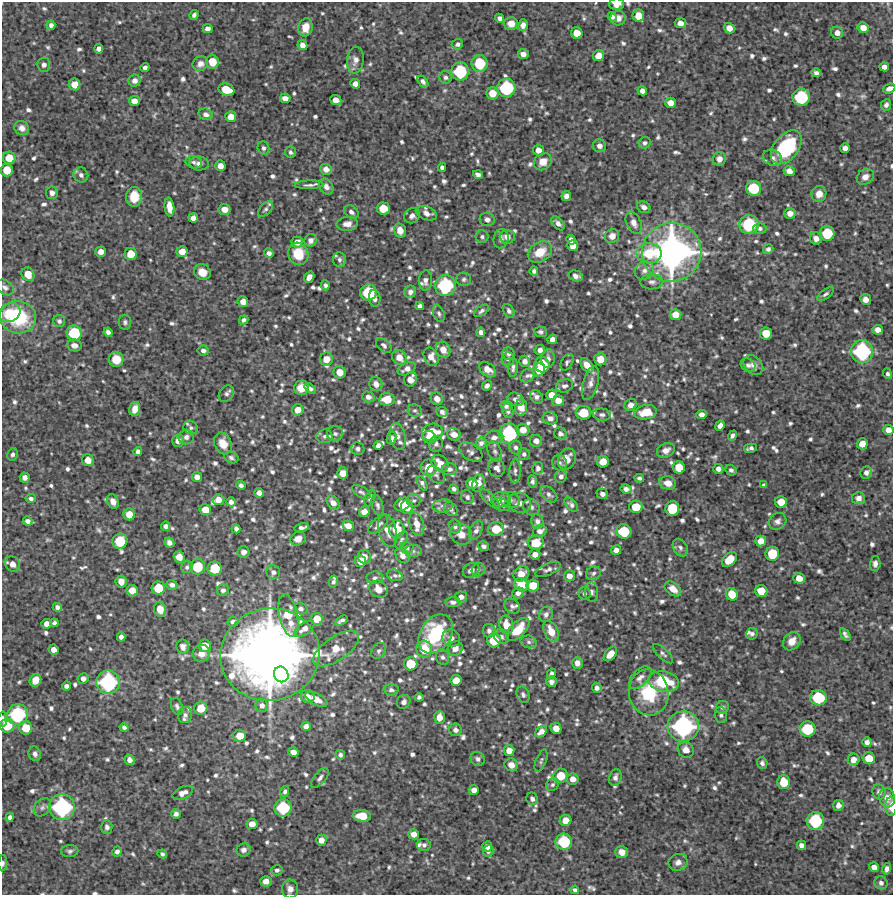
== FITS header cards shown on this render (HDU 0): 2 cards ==
NAXIS1  =                  891 /FITS: X Dimension
NAXIS2  =                  893 /FITS: Y Dimension

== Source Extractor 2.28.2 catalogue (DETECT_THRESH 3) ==
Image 891 x 893 px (HDU 0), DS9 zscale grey, 1 PNG px = 1 image px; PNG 895 x 897 px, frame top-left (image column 1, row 893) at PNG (2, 2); each listed source drawn as its Kron ellipse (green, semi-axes under 4 px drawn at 4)
Background 4630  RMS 210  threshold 624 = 3 sigma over >= 5 px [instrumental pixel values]
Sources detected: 1064; of the 1064, the 500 brightest by FLUX_AUTO listed and drawn (564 fainter detections omitted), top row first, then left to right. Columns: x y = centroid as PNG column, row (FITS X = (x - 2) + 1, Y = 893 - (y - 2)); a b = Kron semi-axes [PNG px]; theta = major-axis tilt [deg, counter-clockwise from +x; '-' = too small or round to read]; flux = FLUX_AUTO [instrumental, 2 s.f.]
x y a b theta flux
617 4 7 6 - 1.3e+05
194 15 5 4 - 4.2e+04
638 16 6 6 - 1.8e+05
612 17 5 4 - 4.4e+04
500 18 5 4 - 5.4e+04
618 18 7 7 - 9.8e+04
680 23 6 5 - 9.9e+04
511 24 7 6 - 1.4e+05
51 25 4 4 - 4.6e+04
523 25 6 5 - 7.0e+04
305 27 9 7 78 1.8e+05
729 28 5 5 - 1.1e+05
863 28 6 5 - 1.1e+05
208 29 5 4 - 7.1e+04
577 33 6 5 - 1.6e+05
837 33 6 6 - 8.0e+04
457 44 6 5 - 4.4e+04
302 45 5 5 - 7.9e+04
99 49 5 4 - 5.4e+04
523 54 5 5 - 8.1e+04
598 56 6 5 - 1.4e+05
355 60 13 8 82 9.1e+04
212 62 7 6 - 2.2e+05
200 64 8 7 - 7.7e+04
480 64 8 8 - 5.0e+05
44 65 7 6 - 5.2e+04
884 67 4 4 - 5.8e+04
145 68 5 4 - 4.8e+04
460 71 9 8 - 6.9e+05
816 73 4 4 - 4.3e+04
446 77 6 6 - 4.1e+04
135 81 6 6 - 7.2e+04
423 81 7 4 -55 4.3e+04
74 84 6 6 - 1.4e+05
355 84 5 4 - 8.0e+04
506 88 9 9 - 8.3e+05
889 89 6 4 24 5.6e+04
226 90 8 6 -18 2.7e+05
642 91 5 4 - 7.0e+04
492 93 6 6 - 1.8e+05
801 97 9 8 - 7.4e+05
285 98 5 5 - 8.2e+04
336 100 6 5 - 9.9e+04
134 101 5 5 - 1.0e+05
670 103 5 5 - 1.1e+05
886 105 6 5 - 4.7e+04
206 114 7 5 -16 5.8e+04
231 117 5 5 - 1.1e+05
22 128 8 6 -39 8.4e+04
645 143 6 5 - 3.8e+04
599 146 6 6 - 6.8e+04
786 147 19 12 51 1.1e+06
263 148 7 5 -72 3.8e+04
845 148 5 5 - 7.1e+04
539 150 5 5 - 9.7e+04
291 152 6 5 - 3.7e+04
9 158 6 6 - 2.0e+05
772 158 10 7 -23 7.4e+04
719 159 7 6 - 9.0e+04
194 162 8 6 -11 4.4e+04
543 162 9 8 - 1.5e+05
199 163 9 7 -4 6.2e+04
220 166 5 5 - 9.8e+04
442 167 4 4 - 3.7e+04
326 169 6 5 - 8.8e+04
7 170 6 6 - 2.2e+05
789 171 5 5 - 8.7e+04
81 175 8 7 - 5.2e+04
478 175 5 4 - 5.1e+04
865 177 9 7 35 1.0e+05
309 185 14 4 2 4.4e+04
326 187 8 6 -57 7.0e+04
753 188 8 7 - 5.0e+05
52 193 6 6 - 6.0e+04
819 194 8 7 - 1.3e+05
566 196 5 4 - 6.8e+04
134 197 10 8 86 2.7e+05
169 207 9 5 -84 1.4e+05
644 207 7 5 -23 6.9e+04
383 208 6 6 - 2.4e+05
224 209 6 5 - 1.2e+05
266 209 9 5 47 3.9e+04
351 212 8 6 -35 5.9e+04
426 213 11 6 -19 8.2e+04
790 213 5 5 - 9.5e+04
412 216 8 7 - 7.0e+04
193 218 5 4 - 7.1e+04
487 219 7 6 - 5.3e+04
558 223 8 5 -49 6.0e+04
634 223 12 7 -67 1.0e+05
347 224 10 7 6 1.1e+05
749 225 9 9 - 7.6e+05
760 228 6 6 - 3.8e+04
400 230 7 6 - 1.2e+05
827 233 7 7 - 4.4e+05
612 236 7 7 - 1.1e+05
482 237 6 6 - 3.7e+04
507 237 7 7 - 1.0e+05
816 238 6 6 - 8.4e+04
501 239 10 7 76 4.9e+04
311 240 6 6 - 6.1e+04
571 240 5 4 - 6.6e+04
297 242 5 5 - 9.3e+04
573 246 5 5 - 1.2e+05
768 249 5 5 - 3.8e+04
101 252 5 5 - 1.0e+05
182 252 5 5 - 1.3e+05
540 252 13 9 33 2.9e+05
672 252 30 29 - 5.6e+06
269 253 5 4 - 4.9e+04
649 253 12 10 -2 3.9e+05
131 254 6 6 - 2.1e+05
298 254 11 10 - 3.5e+05
339 260 7 6 - 4.6e+04
534 271 4 4 - 3.9e+04
644 271 10 8 44 8.0e+04
202 272 9 7 -32 1.6e+05
28 274 7 6 - 1.8e+05
576 276 7 5 -15 6.5e+04
309 277 6 5 - 7.8e+04
464 279 7 6 - 3.6e+04
425 280 10 6 87 6.2e+04
652 282 11 7 1 6.4e+04
325 285 5 4 - 4.0e+04
445 286 10 10 - 9.9e+05
5 287 10 6 -37 4.9e+04
410 292 6 6 - 5.4e+04
368 293 8 8 - 5.3e+05
826 294 10 4 37 3.7e+04
375 298 9 6 -84 5.6e+04
866 299 5 5 - 8.5e+04
243 302 5 5 - 9.9e+04
420 306 4 4 - 4.7e+04
482 311 8 5 35 3.8e+04
509 311 7 5 -56 4.4e+04
9 313 11 9 27 2.8e+05
439 314 9 5 -67 3.7e+04
675 315 6 5 - 1.4e+05
18 317 18 16 -11 9.5e+05
244 320 5 4 - 4.2e+04
59 321 6 6 - 4.0e+04
125 322 7 6 - 3.6e+04
878 330 5 5 - 9.5e+04
108 332 4 4 - 4.6e+04
481 332 5 4 - 6.1e+04
540 332 6 5 - 3.7e+04
74 333 8 7 - 5.3e+05
766 333 6 6 - 2.1e+05
552 339 5 4 - 7.0e+04
74 345 7 6 - 8.9e+04
384 345 9 5 -42 4.1e+04
443 350 8 7 - 1.3e+05
540 350 5 5 - 6.0e+04
203 351 5 5 - 4.9e+04
862 351 11 11 - 1.2e+06
508 354 6 6 - 4.1e+04
399 357 8 6 -49 1.3e+05
431 357 9 7 -65 1.2e+05
116 359 7 7 - 1.8e+05
326 359 6 6 - 1.3e+05
508 359 7 6 - 3.9e+04
548 359 9 7 90 6.3e+04
600 359 6 6 - 1.5e+05
525 361 5 5 - 6.6e+04
567 362 9 5 61 3.7e+04
542 365 8 7 - 4.2e+05
587 365 8 5 -52 1.3e+05
748 365 8 6 -36 4.2e+04
753 365 11 8 -45 7.7e+04
513 368 9 5 85 4.4e+04
407 369 9 6 24 8.6e+04
488 370 9 6 -38 1.4e+05
539 370 6 6 - 1.6e+05
340 372 6 6 - 1.5e+05
888 374 5 4 - 3.6e+04
527 376 8 6 38 4.0e+04
411 379 7 6 - 1.1e+05
590 383 18 7 75 1.0e+05
376 384 7 6 - 8.9e+04
487 386 5 4 - 5.1e+04
564 386 9 6 18 5.0e+04
302 388 7 7 - 1.9e+05
310 389 6 4 -39 4.5e+04
226 394 9 6 52 4.5e+04
551 395 5 5 - 1.1e+05
368 397 6 5 - 6.0e+04
536 397 7 6 - 5.4e+04
387 399 7 6 - 2.3e+05
437 399 6 6 - 9.1e+04
516 399 8 6 -22 6.3e+04
558 401 6 5 - 1.2e+05
631 405 6 5 - 8.8e+04
506 406 5 4 - 3.9e+04
521 407 8 6 89 1.6e+05
135 409 7 5 74 1.1e+05
298 410 6 5 - 1.2e+05
415 410 7 6 - 3.8e+04
508 411 7 5 -79 4.8e+04
442 412 6 5 - 4.8e+04
646 412 11 7 10 2.6e+05
583 413 7 7 - 3.2e+05
702 414 5 4 - 7.6e+04
602 415 9 6 -6 4.9e+04
550 418 7 6 - 7.0e+04
720 426 5 4 - 6.4e+04
191 428 7 6 - 4.0e+04
523 430 6 6 - 1.3e+05
888 430 5 5 - 9.4e+04
432 432 10 8 10 3.9e+05
509 433 10 10 - 9.8e+05
335 434 8 7 - 4.9e+04
454 434 7 6 - 1.1e+05
560 434 6 6 - 5.4e+04
733 435 5 4 - 4.2e+04
324 436 8 7 - 4.1e+04
398 436 13 7 -77 8.9e+04
186 437 7 7 - 5.9e+04
429 437 6 6 - 1.4e+05
494 437 9 6 4 7.0e+04
392 438 7 4 79 5.9e+04
178 441 6 6 - 8.1e+04
536 441 6 6 - 8.6e+04
481 443 6 5 - 4.8e+04
223 444 11 8 -65 1.8e+05
436 444 8 7 - 4.2e+04
862 444 5 5 - 1.3e+05
378 445 5 4 - 5.4e+04
516 447 7 6 - 4.6e+04
750 448 7 4 12 4.3e+04
358 449 7 6 - 4.2e+04
666 450 9 7 25 8.8e+04
138 451 4 4 - 4.5e+04
471 452 13 8 -32 5.7e+04
495 452 10 6 -67 5.2e+04
12 454 6 5 - 4.2e+04
524 454 6 6 - 3.6e+04
231 458 7 5 -22 4.0e+04
567 459 11 8 67 1.7e+05
88 460 6 5 - 1.3e+05
603 462 6 5 - 1.6e+05
440 463 9 7 -49 1.8e+05
559 463 8 7 - 4.4e+04
679 467 6 6 - 2.3e+05
429 468 8 8 - 2.6e+05
497 468 9 8 - 6.7e+04
538 468 6 5 - 4.4e+04
449 469 7 6 - 4.9e+04
718 469 5 5 - 6.2e+04
731 470 6 5 - 3.8e+04
515 471 11 6 86 5.3e+04
343 473 6 5 - 1.4e+05
866 473 6 5 - 5.2e+04
436 475 10 7 -46 5.1e+04
561 476 6 6 - 5.2e+04
25 477 5 5 - 5.7e+04
197 477 5 5 - 7.6e+04
639 478 5 4 - 3.6e+04
532 481 6 4 -86 4.1e+04
422 483 8 4 -62 3.6e+04
472 483 5 5 - 1.2e+05
478 483 9 5 69 1.2e+05
668 483 8 6 -14 1.1e+05
241 485 4 4 - 4.2e+04
764 485 4 4 - 3.8e+04
454 489 5 4 - 4.1e+04
626 489 5 4 - 5.4e+04
361 492 10 5 -33 4.2e+04
259 493 5 4 - 7.7e+04
549 494 10 6 -43 4.9e+04
602 494 6 5 - 5.7e+04
467 497 7 6 - 4.0e+04
370 498 9 5 69 3.8e+04
858 498 6 6 - 7.8e+04
31 499 5 4 - 3.8e+04
490 499 12 5 -43 4.5e+04
218 500 6 5 - 1.1e+05
501 500 10 7 1 8.2e+04
510 500 10 8 -14 6.6e+04
113 501 7 5 -64 9.4e+04
414 501 7 6 - 4.0e+04
231 502 4 4 - 5.5e+04
781 502 6 6 - 1.9e+05
333 503 8 5 -50 9.2e+04
520 503 11 10 - 9.3e+04
402 504 8 6 26 2.1e+05
378 505 10 5 -74 4.5e+04
501 505 9 6 -20 4.6e+04
571 505 8 5 -49 4.3e+04
443 506 10 6 8 6.4e+04
407 507 7 6 - 1.7e+05
531 507 9 7 -38 6.2e+04
636 507 7 6 - 2.6e+05
451 509 7 6 - 4.4e+04
672 509 7 7 - 4.0e+05
205 510 6 5 - 1.6e+05
364 512 5 5 - 1.1e+05
129 514 6 6 - 1.6e+05
28 521 5 4 - 5.2e+04
537 521 7 6 - 5.2e+04
777 521 9 8 - 6.1e+04
417 524 12 7 -73 1.5e+05
378 525 12 6 42 6.9e+04
166 526 4 4 - 4.8e+04
348 526 6 5 - 1.0e+05
455 526 7 6 - 3.7e+04
302 528 7 4 12 5.4e+04
236 529 4 4 - 4.5e+04
397 529 9 7 -90 3.4e+05
496 529 8 7 - 2.7e+05
476 530 10 6 66 5.6e+04
388 531 16 9 -77 1.4e+05
540 531 7 5 22 7.2e+04
624 532 7 7 - 4.3e+05
461 534 11 10 - 1.5e+05
298 539 8 6 26 1.2e+05
401 540 9 5 61 3.7e+04
120 541 8 7 - 4.0e+05
761 541 5 5 - 1.3e+05
169 543 5 4 - 7.3e+04
536 543 8 7 - 2.8e+05
484 546 5 5 - 4.7e+04
407 548 6 5 - 4.4e+04
680 548 9 6 -57 4.8e+04
616 550 5 5 - 7.4e+04
413 551 8 6 -1 5.3e+04
243 552 6 5 - 7.1e+04
535 554 5 5 - 8.4e+04
772 554 7 7 - 3.7e+05
402 555 8 6 -50 8.6e+04
179 557 6 5 - 1.3e+05
364 557 7 6 - 9.3e+04
729 560 9 5 45 2.7e+05
360 561 6 5 - 1.2e+05
13 564 8 7 - 9.8e+04
875 564 7 5 87 6.4e+04
187 567 6 5 - 3.7e+04
197 567 7 7 - 4.1e+05
215 568 7 7 - 3.7e+05
548 569 13 6 23 5.3e+04
471 570 9 7 33 6.6e+04
478 570 7 6 - 3.7e+04
273 572 7 7 - 5.1e+04
593 573 7 6 - 4.2e+04
521 574 8 7 - 1.7e+05
395 575 8 5 -17 3.6e+04
569 576 5 5 - 8.7e+04
375 578 8 6 7 4.7e+04
799 578 5 5 - 1.3e+05
121 581 6 5 - 9.7e+04
333 582 6 4 78 3.6e+04
172 585 5 5 - 5.6e+04
521 585 7 6 - 2.4e+05
533 585 6 6 - 2.0e+05
158 588 6 6 - 3.0e+05
379 589 9 8 - 1.6e+05
673 589 9 6 -38 1.4e+05
223 590 6 5 - 4.5e+04
132 591 6 5 - 1.5e+05
761 591 6 6 - 2.0e+05
591 592 10 6 -84 4.9e+04
518 593 6 5 - 5.9e+04
584 594 6 6 - 3.6e+04
732 594 6 5 - 2.1e+05
461 597 6 5 - 7.0e+04
453 602 8 5 2 4.0e+04
512 606 8 7 - 4.0e+04
57 607 4 4 - 4.8e+04
160 609 7 6 - 1.5e+05
301 609 7 5 -17 5.0e+04
546 614 8 6 60 5.3e+04
288 615 21 9 -78 4.1e+05
317 619 6 6 - 2.0e+05
341 621 7 3 30 4.3e+04
233 622 5 5 - 6.0e+04
54 623 4 4 - 3.9e+04
47 624 5 5 - 8.8e+04
506 625 9 7 -78 1.7e+05
304 629 11 6 33 8.7e+04
518 629 14 7 45 2.9e+05
489 631 7 6 - 4.8e+04
551 631 11 6 -65 1.8e+05
436 634 21 15 56 9.8e+05
752 634 6 5 - 3.6e+04
845 634 7 4 -56 4.3e+04
121 637 4 4 - 5.5e+04
501 637 8 7 - 4.7e+04
451 638 9 8 - 7.8e+04
494 640 7 6 - 3.0e+05
792 641 10 8 50 1.4e+05
529 642 8 6 -16 4.0e+04
205 646 6 6 - 1.7e+05
183 647 7 6 - 7.3e+04
336 648 26 12 34 2.6e+05
455 648 8 7 - 1.0e+05
424 649 8 8 - 3.1e+05
54 650 5 5 - 8.9e+04
379 651 8 6 54 4.4e+04
201 653 9 8 - 1.4e+05
610 654 8 5 50 1.3e+05
663 654 13 5 -44 4.2e+04
270 655 50 46 13 1.4e+07
443 657 8 6 -70 4.5e+04
577 663 6 5 - 7.4e+04
411 664 7 6 - 3.1e+05
281 674 8 7 - 2.9e+05
551 674 5 4 - 4.2e+04
640 678 14 7 46 7.7e+04
83 679 5 5 - 6.0e+04
35 680 6 5 - 1.6e+05
456 680 6 5 - 1.4e+05
664 681 16 10 -10 8.2e+05
108 682 12 11 - 1.3e+06
551 682 5 5 - 5.3e+04
66 686 4 4 - 5.6e+04
597 688 5 5 - 5.5e+04
391 690 7 5 -4 3.9e+04
649 692 23 20 -81 7.1e+05
523 695 8 6 -62 4.0e+04
308 696 7 6 - 8.0e+04
419 697 4 4 - 3.7e+04
818 698 8 7 - 5.9e+05
316 699 12 5 -28 1.3e+05
404 702 7 6 - 5.4e+04
262 705 6 6 - 6.1e+04
177 706 9 5 -70 3.9e+04
722 707 7 6 - 3.7e+04
201 708 7 6 - 2.2e+05
18 715 10 10 - 9.9e+05
185 715 8 7 - 4.7e+04
721 715 8 6 -85 4.2e+04
439 717 6 5 - 1.3e+05
3 719 7 3 -88 5.1e+04
7 726 7 7 - 3.1e+05
306 726 5 4 - 6.0e+04
683 726 16 15 - 1.9e+06
124 727 4 4 - 3.6e+04
26 728 7 6 - 2.4e+05
556 728 6 5 - 1.2e+05
807 729 8 7 - 5.1e+05
455 730 6 6 - 5.6e+04
541 732 7 4 42 8.4e+04
240 736 6 6 - 1.7e+05
867 742 5 4 - 6.3e+04
686 750 8 7 - 1.2e+05
509 751 5 5 - 1.2e+05
293 752 5 4 - 9.0e+04
35 754 7 6 - 5.5e+04
340 755 5 4 - 3.7e+04
869 758 6 6 - 2.1e+05
478 759 7 6 - 4.2e+04
129 760 5 5 - 7.5e+04
853 760 6 6 - 1.0e+05
541 761 12 5 68 3.6e+04
762 763 6 5 - 4.2e+04
511 765 7 6 - 1.1e+05
561 776 7 7 - 2.5e+05
615 777 8 6 77 6.1e+04
320 778 12 5 51 5.0e+04
573 779 5 5 - 9.3e+04
784 782 7 6 - 2.6e+05
552 785 7 6 - 3.6e+04
474 790 5 5 - 6.8e+04
285 792 6 4 74 3.6e+04
879 792 7 6 - 5.0e+04
183 793 11 6 23 9.8e+04
887 798 10 8 -74 9.9e+04
532 799 6 5 - 4.9e+04
838 805 5 5 - 7.6e+04
891 806 9 5 90 1.3e+05
42 807 10 7 49 5.5e+04
62 807 13 13 - 1.5e+06
283 808 9 8 - 6.1e+05
176 814 5 4 - 4.6e+04
362 816 9 6 -5 2.5e+05
10 817 4 4 - 4.9e+04
565 820 6 5 - 1.3e+05
815 821 9 9 - 7.2e+05
252 824 5 5 - 1.1e+05
107 827 7 5 -87 4.5e+04
414 834 5 5 - 9.6e+04
321 840 5 5 - 9.0e+04
564 842 8 8 - 5.8e+05
424 845 7 6 - 4.2e+04
801 845 5 4 - 6.3e+04
487 846 5 5 - 7.6e+04
244 850 7 6 - 6.4e+04
70 851 8 6 2 4.0e+04
117 851 5 4 - 4.5e+04
488 851 6 5 - 3.8e+04
622 852 6 6 - 9.1e+04
162 854 5 4 - 3.7e+04
678 862 9 8 - 8.1e+04
3 863 8 4 87 3.7e+04
874 867 5 4 - 8.3e+04
887 869 6 4 75 5.2e+04
277 870 6 5 - 3.8e+04
266 881 5 5 - 8.9e+04
881 883 7 6 - 4.9e+04
290 889 9 8 - 9.1e+04
575 890 4 4 - 4.0e+04
At the frame edge (FLAGS 8, measured only in part): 6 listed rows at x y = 617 4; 889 89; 5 287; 3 719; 891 806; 3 863
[564 fainter detections neither listed nor drawn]

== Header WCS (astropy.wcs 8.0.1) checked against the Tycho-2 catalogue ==
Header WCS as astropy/WCSLIB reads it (CRVAL/CRPIX/CD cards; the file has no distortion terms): RA---TAN/DEC--TAN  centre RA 15:16:05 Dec -00:07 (229.02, -0.11 deg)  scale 1.01 arcsec/px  FOV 15.0' x 15.0'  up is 0 deg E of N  parity normal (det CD < 0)
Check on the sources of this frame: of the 60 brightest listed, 3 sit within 2.0 arcsec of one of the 3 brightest Tycho-2 stars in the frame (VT <= 12.14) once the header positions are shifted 0.20 arcsec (0.06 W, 0.19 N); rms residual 0.69 arcsec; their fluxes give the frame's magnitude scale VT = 27.62 - 2.5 log10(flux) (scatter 0.22 mag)
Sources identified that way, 3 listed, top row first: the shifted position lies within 2.0 arcsec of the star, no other Tycho-2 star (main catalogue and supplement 1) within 4.0 arcsec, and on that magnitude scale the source's flux lands within +1.5 / -3 mag of the star's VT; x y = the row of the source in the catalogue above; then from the Tycho-2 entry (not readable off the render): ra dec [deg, ICRS J2000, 3 dp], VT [Tycho-2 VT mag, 2 dp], TYC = Tycho-2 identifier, HIP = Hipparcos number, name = IAU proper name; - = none
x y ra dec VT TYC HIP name
672 252 228.959 -0.057 10.75 5002-422-1 - -
270 655 229.072 -0.169 9.12 5002-596-1 - -
683 726 228.956 -0.189 12.14 5002-86-1 - -